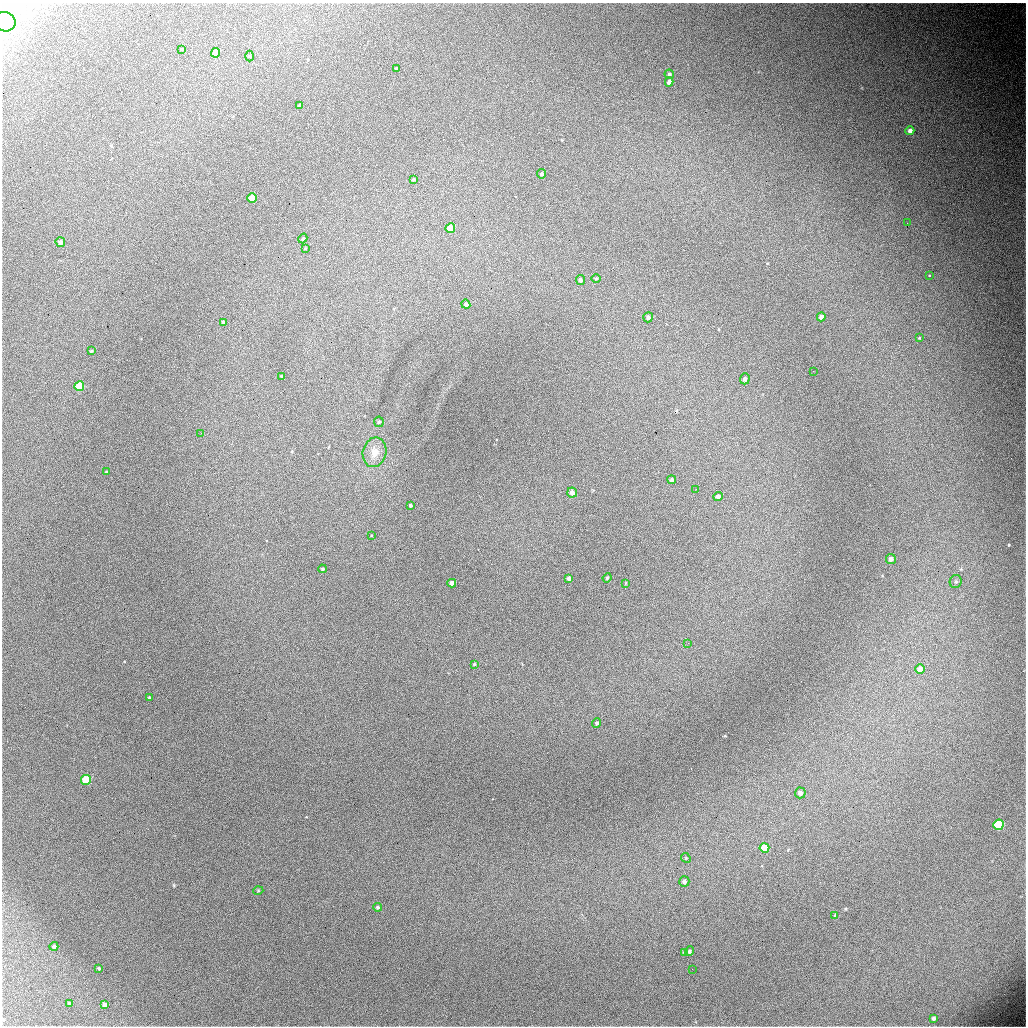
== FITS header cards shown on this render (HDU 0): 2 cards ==
NAXIS1  =                 1024 / length of data axis 1
NAXIS2  =                 1024 / length of data axis 2

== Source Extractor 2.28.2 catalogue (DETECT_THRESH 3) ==
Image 1024 x 1024 px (HDU 0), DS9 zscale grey, 1 PNG px = 1 image px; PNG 1028 x 1028 px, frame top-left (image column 1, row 1024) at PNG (2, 3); each listed source drawn as its Kron ellipse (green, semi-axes under 4 px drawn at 4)
Background 6600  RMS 62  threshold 187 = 3 sigma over >= 5 px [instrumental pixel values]
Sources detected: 69; all 69 listed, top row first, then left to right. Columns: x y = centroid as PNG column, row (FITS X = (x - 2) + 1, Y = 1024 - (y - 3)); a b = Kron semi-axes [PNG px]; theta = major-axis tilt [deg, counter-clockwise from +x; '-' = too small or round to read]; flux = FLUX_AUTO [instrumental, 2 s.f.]
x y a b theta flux
5 22 11 9 -19 35000
182 49 3 3 - 2900
216 53 5 4 - 52000
249 56 5 3 - 4000
396 69 4 3 - 5400
669 74 5 4 - 7600
669 82 4 4 - 20000
300 106 4 3 - 8900
910 131 4 4 - 16000
541 174 4 4 - 7900
414 179 4 4 - 4800
252 198 5 4 - 110000
907 223 2 2 - 1700
450 228 5 4 - 78000
303 238 5 4 - 6900
60 242 5 4 - 15000
305 248 4 3 - 3700
929 275 3 2 - 11000
596 278 5 3 - 4200
580 280 5 4 - 10000
466 304 4 4 - 12000
648 317 5 5 - 11000
821 317 4 4 - 21000
223 322 4 3 - 8300
919 338 4 3 - 2600
91 351 4 3 - 3900
813 371 2 2 - 5500
281 376 3 3 - 4100
745 379 5 5 - 11000
79 386 5 5 - 190000
379 422 5 5 - 7500
201 433 2 2 - 2000
374 452 15 11 77 53000
106 472 4 3 - 3500
672 480 4 4 - 8200
696 489 2 2 - 3900
572 492 5 5 - 20000
718 496 5 4 - 13000
410 505 4 3 - 4800
371 535 3 3 - 8800
891 559 5 5 - 15000
322 569 4 3 - 4500
569 578 4 4 - 14000
607 578 4 4 - 4100
956 582 6 6 - 9200
452 583 4 4 - 22000
626 583 4 2 - 2900
688 643 3 3 - 3400
474 664 3 2 - 3200
920 669 5 4 - 41000
149 698 3 2 - 3800
597 723 5 4 - 7600
86 780 5 5 - 170000
800 793 5 5 - 20000
998 825 5 5 - 390000
764 848 5 5 - 130000
686 858 5 4 - 4500
684 881 5 5 - 12000
258 891 5 3 - 4100
377 907 4 4 - 7300
835 915 4 3 - 3600
54 946 4 4 - 11000
689 951 5 4 - 6900
685 952 4 4 - 13000
99 968 3 2 - 4600
692 969 2 2 - 2200
69 1003 4 3 - 6100
104 1005 4 4 - 17000
934 1018 4 3 - 9600
At the frame edge (FLAGS 8, measured only in part): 1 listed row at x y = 5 22